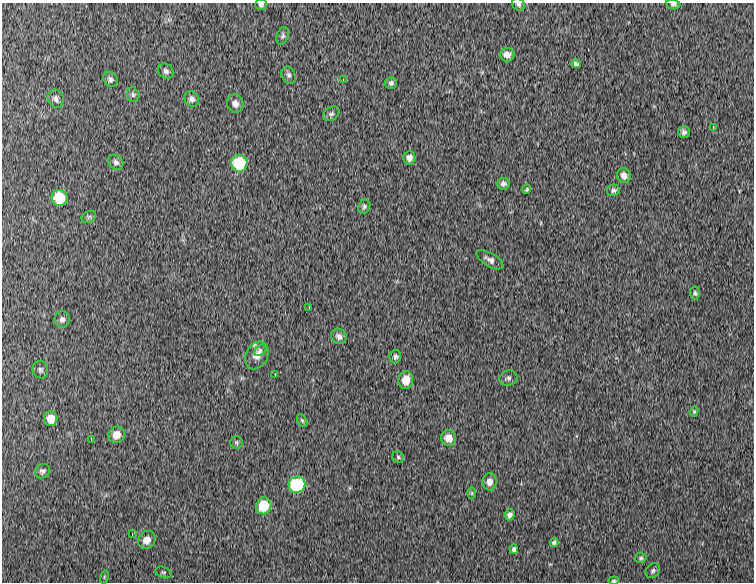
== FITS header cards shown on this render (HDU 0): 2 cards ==
NAXIS1  =                  752 / Width of image
NAXIS2  =                  580 / Height of image

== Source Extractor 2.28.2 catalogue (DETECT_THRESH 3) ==
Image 752 x 580 px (HDU 0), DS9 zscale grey, 1 PNG px = 1 image px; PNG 756 x 584 px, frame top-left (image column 1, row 580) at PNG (2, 3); each listed source drawn as its Kron ellipse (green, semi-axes under 4 px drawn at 4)
Background 2570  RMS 6.1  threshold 18.2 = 3 sigma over >= 5 px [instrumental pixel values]
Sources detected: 63; all 63 listed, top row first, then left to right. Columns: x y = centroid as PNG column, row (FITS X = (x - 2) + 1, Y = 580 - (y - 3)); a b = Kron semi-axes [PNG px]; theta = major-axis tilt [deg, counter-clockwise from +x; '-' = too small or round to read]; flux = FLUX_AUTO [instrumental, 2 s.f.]
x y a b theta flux
518 4 7 6 - 900
673 4 7 5 -8 830
261 5 6 5 - 900
283 36 9 5 71 940
507 55 7 7 - 3000
576 64 5 4 - 1000
166 71 8 7 - 1200
289 75 9 6 -67 1300
110 79 8 6 -55 1200
343 80 4 3 - 470
391 83 6 6 - 950
133 95 7 5 -75 800
56 99 9 7 -68 1500
192 99 8 7 - 1600
235 104 9 8 - 2500
331 114 9 6 37 1200
713 128 3 2 - 460
684 132 6 5 - 1500
409 158 7 6 - 1900
116 162 8 7 - 1400
239 163 8 8 - 23000
624 176 7 6 - 2700
503 184 6 6 - 1400
527 189 4 3 - 570
613 190 6 6 - 1100
60 198 8 8 - 15000
364 207 7 6 - 880
89 217 7 5 30 900
490 260 15 6 -31 2100
695 293 7 5 -86 710
309 308 3 2 - 490
62 319 8 7 - 1500
339 336 8 7 - 1600
260 350 7 4 41 940
257 355 14 11 63 4400
395 357 7 6 - 1200
40 370 9 8 - 1200
275 374 2 2 - 220
508 378 9 7 18 1400
406 380 9 7 77 6500
694 411 5 4 - 530
51 419 7 6 - 4800
302 420 7 4 -62 600
117 435 8 8 - 4100
449 438 8 7 - 4800
91 440 3 2 - 550
236 442 6 6 - 780
398 457 6 5 - 700
42 471 8 6 38 1200
490 482 8 7 - 2700
297 485 8 8 - 38000
472 493 6 4 -90 520
264 506 8 7 - 12000
510 515 6 5 - 1300
132 534 4 3 - 390
147 540 9 8 - 3500
554 542 4 4 - 750
514 549 5 4 - 1000
641 558 6 5 - 730
653 571 8 6 46 1000
163 572 8 5 -21 860
104 577 7 4 73 630
614 581 5 4 - 760
At the frame edge (FLAGS 8, measured only in part): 4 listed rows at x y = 518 4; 673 4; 261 5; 614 581